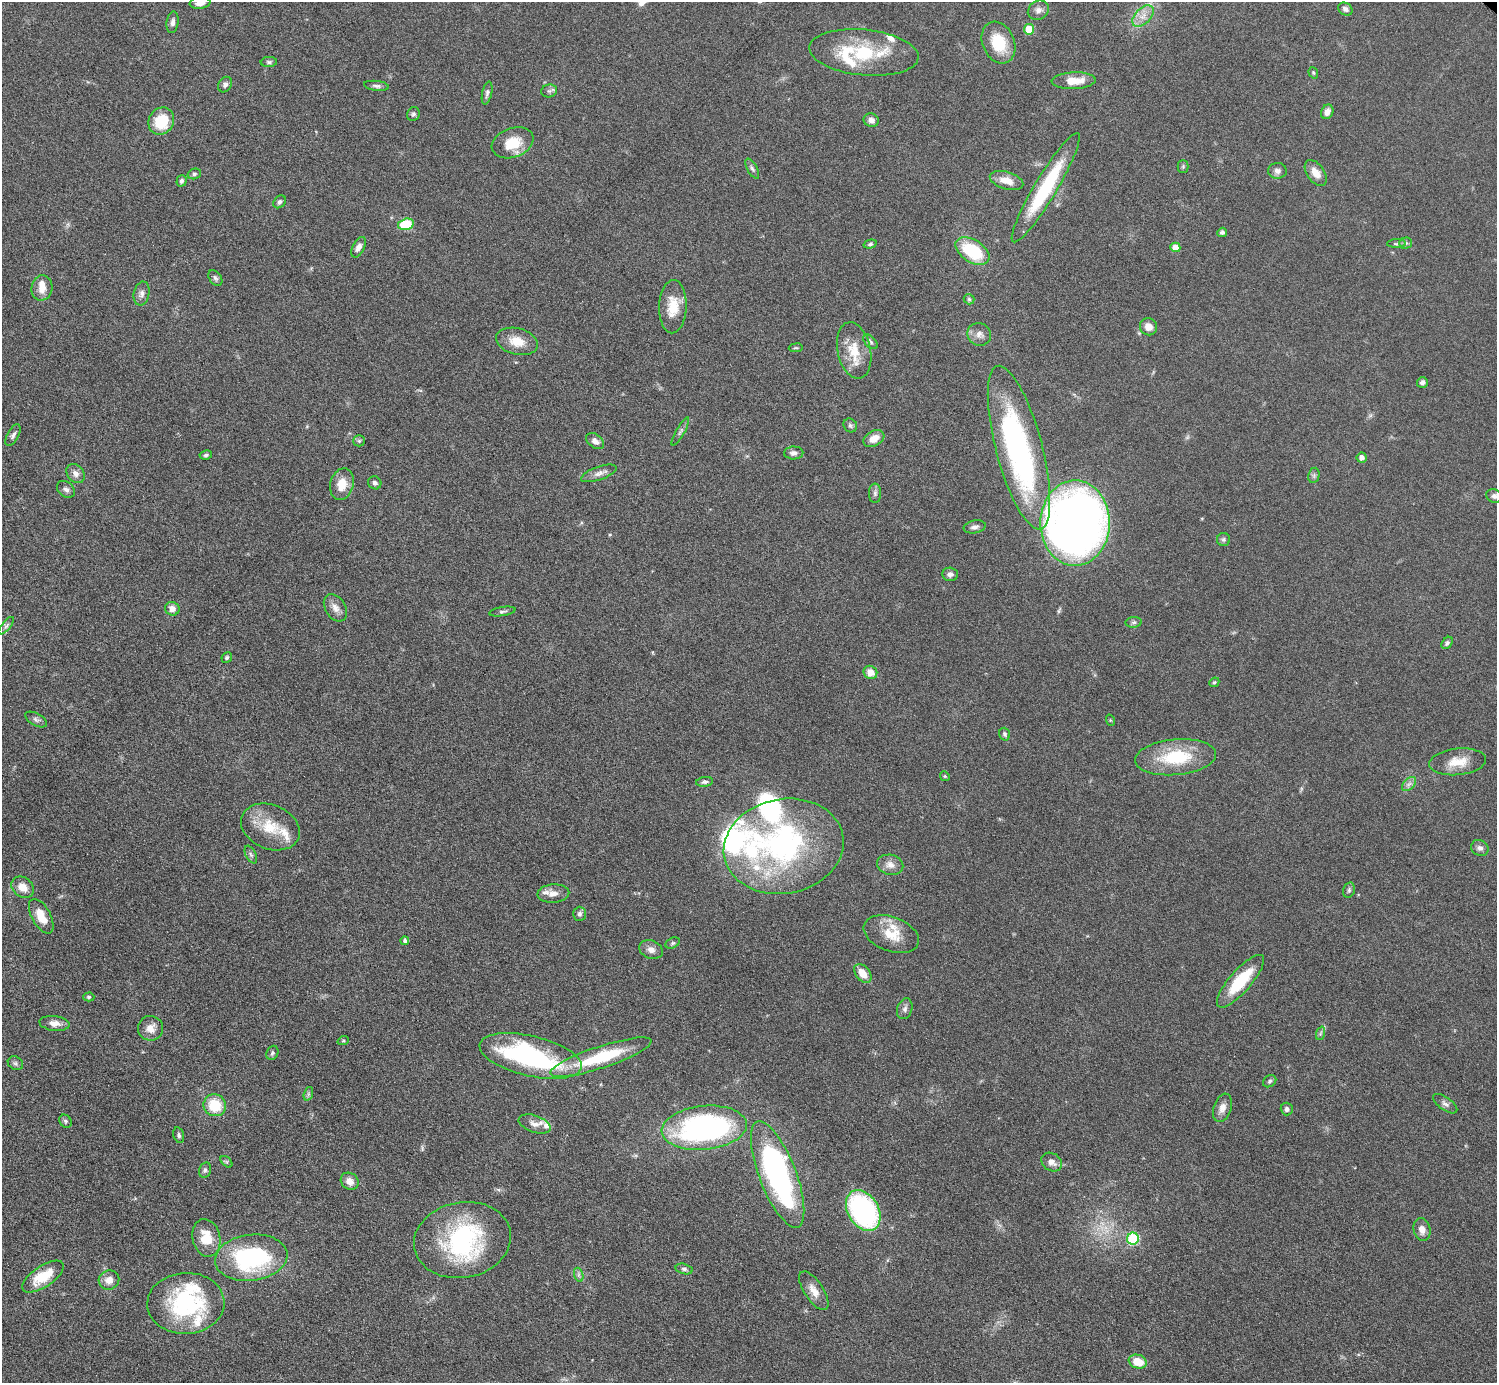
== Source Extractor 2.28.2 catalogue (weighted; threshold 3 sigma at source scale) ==
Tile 7 of 4 x 4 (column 3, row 2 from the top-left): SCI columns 2991-4485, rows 3064-4444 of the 5982 x 5984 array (HDU 1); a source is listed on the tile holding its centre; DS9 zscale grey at full resolution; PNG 1499 x 1385 px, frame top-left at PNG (2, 2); each listed source drawn as its Kron ellipse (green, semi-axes under 4 px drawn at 4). Shown black and unused: <1% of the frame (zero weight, under 6 of 12 exposures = <1% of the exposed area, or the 3 px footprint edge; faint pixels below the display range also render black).
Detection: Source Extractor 2.28.2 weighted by HDU 2 'WHT'; one run over the whole footprint, this tile lists its part. Background 0.0392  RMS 0.0038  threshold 0.0157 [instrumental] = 3 sigma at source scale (4.09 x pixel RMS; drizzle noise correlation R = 1.36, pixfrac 0.8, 0.05/0.05 arcsec/px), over >= 5 px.
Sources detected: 162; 1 too faint to see at this stretch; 4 inside a brighter object's white glare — neither listed nor drawn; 15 inside a brighter listed object's ellipse — not listed separately; the other 142 listed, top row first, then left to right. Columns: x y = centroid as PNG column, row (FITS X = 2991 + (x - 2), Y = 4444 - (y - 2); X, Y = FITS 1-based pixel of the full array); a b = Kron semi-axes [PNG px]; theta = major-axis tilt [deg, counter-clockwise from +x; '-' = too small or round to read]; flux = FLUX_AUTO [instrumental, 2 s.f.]
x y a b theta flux
200 3 10 6 7 2.6
1345 9 8 6 -30 1.1
1038 10 11 9 33 2
1143 16 13 8 45 3.2
173 22 11 6 83 1.5
1029 29 5 5 - 10
998 43 22 16 -67 12
864 52 55 23 -6 23
269 62 8 5 5 0.81
1313 73 6 4 -70 0.5
1074 81 22 8 2 6.2
225 85 8 6 58 1.2
376 86 12 5 -7 1.1
549 91 8 6 10 0.87
487 93 11 5 78 1
1327 112 7 6 - 2.1
413 114 7 6 - 0.93
871 120 8 6 -22 1.7
161 121 14 12 58 12
513 143 21 14 20 9
1183 166 6 5 - 0.6
752 169 11 5 -60 0.93
1277 171 9 8 - 1.5
1316 173 15 8 -55 3.8
194 174 7 5 15 0.76
1006 180 17 8 -17 4.4
182 181 6 5 - 0.93
1046 188 63 11 59 29
280 202 7 5 47 1.1
406 224 8 5 14 20
1222 232 5 4 - 0.94
1406 243 6 5 - 0.7
870 244 7 4 16 0.64
1396 244 9 4 1 0.73
358 247 11 6 63 1.8
1175 247 5 4 - 5.5
972 251 19 11 -32 19
215 278 8 6 -53 0.89
42 288 13 10 77 3.7
142 294 12 8 79 1.8
969 299 5 5 - 0.57
673 307 26 14 88 8
1148 327 9 8 - 2.8
979 334 12 11 - 2.4
517 341 21 13 -14 6.3
870 342 9 5 -45 0.9
796 348 7 3 8 0.44
854 350 28 16 -78 9.1
1422 382 5 5 - 1.1
850 425 7 6 - 0.85
680 431 16 4 61 1.1
13 435 12 5 61 1.2
874 438 11 7 30 3.6
359 441 6 5 - 0.66
595 441 10 6 -39 2
1019 448 84 23 -75 93
794 453 10 6 1 1.5
206 455 6 4 10 0.86
1362 457 5 5 - 1.7
76 473 10 8 -51 2
599 473 19 6 20 2.2
1314 475 8 5 79 0.85
375 483 7 6 - 1.1
342 484 16 11 75 5.8
66 489 10 7 -38 1.3
875 493 10 6 -90 1.1
1494 496 8 6 -23 1.2
1075 523 43 34 89 310
975 527 11 6 10 1.4
1223 539 6 6 - 0.86
950 574 8 6 -3 1.4
335 608 15 10 -58 2.7
172 609 7 6 - 2.5
502 612 13 4 9 0.93
1134 622 8 5 6 0.82
6 626 11 4 50 0.85
1447 643 7 5 54 0.83
227 657 5 5 - 0.66
870 672 7 6 - 4
1214 682 5 4 - 0.5
36 720 12 6 -30 1.1
1110 720 6 3 -72 0.39
1005 734 6 5 - 0.85
1176 757 41 18 5 20
1458 762 29 13 6 6.9
945 776 5 4 - 0.42
705 782 8 5 8 0.91
1409 784 8 5 44 1.2
270 827 30 22 -22 12
784 846 60 47 11 72
1480 848 9 7 -32 1.4
251 855 9 5 -63 0.92
890 865 13 10 -13 2.8
23 887 12 9 -38 4.3
1349 890 8 5 76 0.77
553 893 16 9 4 2.9
580 914 7 6 - 1.1
41 916 19 9 -61 6.2
891 934 29 17 -20 8.9
405 941 4 4 - 0.97
673 943 8 5 27 0.73
651 950 12 9 -22 2.2
863 973 11 7 -51 4.7
1240 981 33 11 49 15
89 997 5 4 - 0.59
905 1009 11 7 71 1.4
54 1023 15 7 -7 2.8
150 1028 12 12 - 3.6
1321 1033 7 4 70 0.72
343 1041 6 3 18 0.46
272 1053 7 5 63 0.72
531 1056 52 20 -13 60
601 1057 53 11 18 22
15 1063 8 6 -32 0.91
1270 1081 7 5 35 0.74
308 1094 7 4 72 0.76
1445 1104 14 6 -36 1.3
215 1105 11 10 - 11
1222 1108 14 9 72 2.7
1287 1109 6 6 - 1.2
65 1121 7 5 -53 0.71
535 1124 16 8 -19 2.6
704 1128 43 22 6 85
179 1135 8 5 -74 0.85
226 1162 7 4 -45 0.57
1052 1162 11 8 -32 2.3
205 1170 8 5 76 0.83
778 1174 56 18 -69 86
350 1181 9 8 - 2.7
863 1211 22 15 -59 60
1422 1229 11 8 -77 2.7
206 1238 19 14 -77 8.5
1133 1239 6 6 - 30
462 1240 49 37 11 50
251 1258 36 23 7 49
684 1269 8 5 -15 0.9
579 1275 7 4 -72 0.91
43 1277 24 10 34 10
109 1280 10 9 - 3.4
814 1291 22 9 -57 3.8
186 1303 38 30 3 40
1138 1362 9 6 -19 6.7
Isophote crosses this tile's border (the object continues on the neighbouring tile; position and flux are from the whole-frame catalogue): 2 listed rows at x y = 200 3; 1494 496